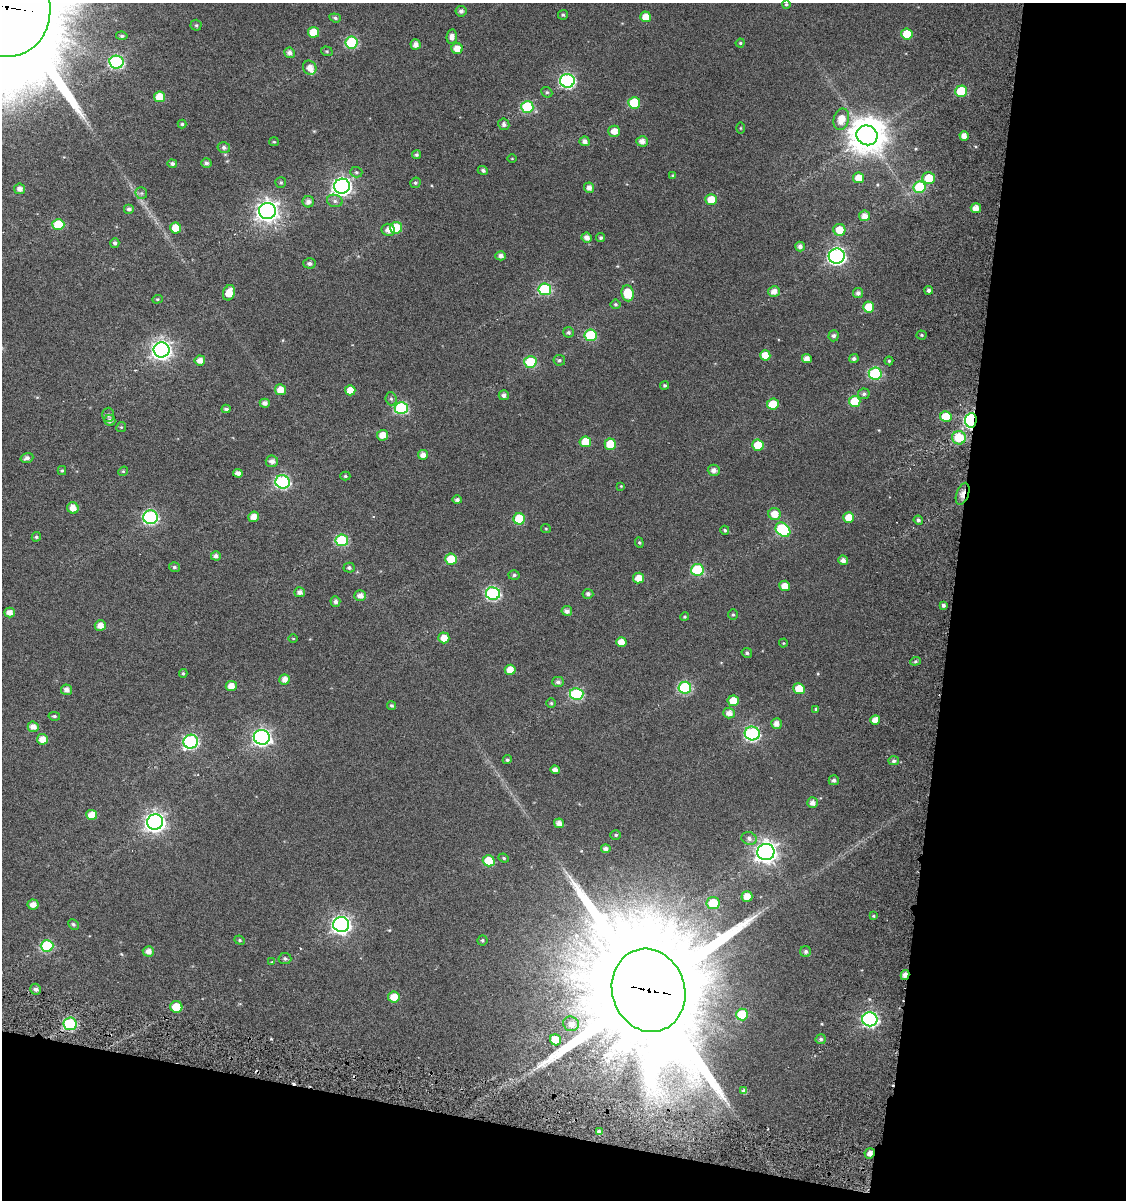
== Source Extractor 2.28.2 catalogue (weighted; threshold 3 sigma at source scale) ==
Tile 4 of 2 x 2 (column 2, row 2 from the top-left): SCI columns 1369-2492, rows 111-1308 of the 2705 x 2632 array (HDU 1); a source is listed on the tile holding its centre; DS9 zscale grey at full resolution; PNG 1128 x 1202 px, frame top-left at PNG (2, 3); each listed source drawn as its Kron ellipse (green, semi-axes under 4 px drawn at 4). Shown black and unused: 21% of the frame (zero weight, under 6 of 11 exposures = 16% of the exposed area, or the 3 px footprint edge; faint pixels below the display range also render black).
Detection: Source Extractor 2.28.2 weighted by HDU 2 'WHT'; one run over the whole footprint, this tile lists its part. Background 0.044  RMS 0.025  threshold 0.102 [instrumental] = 3 sigma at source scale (4.09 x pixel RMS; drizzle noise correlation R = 1.36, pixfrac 0.8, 0.0396/0.0396 arcsec/px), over >= 5 px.
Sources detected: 232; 1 inside a brighter object's white glare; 2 cosmic-ray / hot-pixel residue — neither listed nor drawn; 1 inside a brighter listed object's ellipse — not listed separately; the other 228 listed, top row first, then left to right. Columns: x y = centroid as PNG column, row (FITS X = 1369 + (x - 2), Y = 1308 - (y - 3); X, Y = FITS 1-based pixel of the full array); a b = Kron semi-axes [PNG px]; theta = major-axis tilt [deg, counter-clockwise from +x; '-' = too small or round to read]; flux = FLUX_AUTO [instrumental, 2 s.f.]
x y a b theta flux
786 4 4 4 - 3.6
6 7 50 44 -79 85000
461 11 5 5 - 7.7
563 15 5 5 - 3.8
646 17 5 5 - 28
335 18 6 4 -20 4.4
196 25 5 5 - 3.8
313 32 5 5 - 42
907 34 5 5 - 58
122 36 6 4 -9 4.2
452 37 7 5 82 12
352 42 6 6 - 180
740 43 4 4 - 2.8
415 44 5 5 - 13
457 49 5 5 - 23
327 51 6 4 -19 3
289 53 5 5 - 10
116 62 7 6 - 330
310 68 7 6 - 19
567 81 7 7 - 440
961 91 6 5 - 100
547 92 6 5 - 3.7
160 97 5 5 - 40
634 103 6 5 - 97
527 107 6 6 - 170
841 119 11 7 76 36
182 124 4 4 - 3.5
504 124 6 5 - 6
740 128 5 3 - 2.2
614 131 6 5 - 21
867 135 11 9 -26 5000
964 136 4 4 - 16
585 141 5 5 - 10
642 141 5 5 - 14
274 142 5 4 - 2.7
224 147 6 5 - 6.7
417 155 4 4 - 4.8
512 159 5 3 - 1.7
206 163 5 5 - 6.6
172 164 5 4 - 6.3
483 170 5 4 - 5.8
356 172 6 5 - 3.9
673 176 4 4 - 4.2
859 178 5 5 - 26
929 178 6 6 - 50
281 182 5 5 - 4.3
415 183 5 5 - 3.9
342 186 8 7 - 860
920 187 6 6 - 120
589 188 5 5 - 12
20 189 5 5 - 12
141 193 6 6 - 4.9
711 199 6 5 - 34
335 201 8 6 -16 7.2
308 202 6 5 - 11
976 208 5 5 - 18
129 209 5 5 - 5.6
267 211 8 8 - 1500
864 216 5 5 - 16
58 224 6 5 - 81
176 228 5 5 - 46
396 228 6 6 - 78
388 230 6 6 - 14
839 230 6 6 - 33
587 238 5 5 - 14
601 238 4 4 - 4.2
115 243 5 4 - 5.9
800 246 5 4 - 9.5
501 256 5 4 - 10
837 256 8 7 - 660
309 263 6 5 - 7.8
545 289 6 6 - 220
929 290 4 4 - 6.1
774 292 6 5 - 16
229 293 8 5 70 27
628 293 8 6 -83 59
858 293 5 5 - 9
157 299 5 4 - 3
615 304 5 5 - 3.4
869 307 5 5 - 48
568 332 5 5 - 4.6
591 335 6 6 - 120
922 335 5 4 - 3.2
834 336 5 5 - 6.5
161 350 8 7 - 1100
765 355 5 5 - 26
807 359 5 4 - 16
854 359 4 4 - 6.5
200 360 5 5 - 16
559 360 6 5 - 4.6
889 361 4 4 - 3
530 362 6 6 - 100
875 374 6 6 - 200
665 385 4 4 - 3.5
281 390 5 5 - 25
350 390 5 5 - 25
864 394 6 5 - 5.9
504 395 5 5 - 7.2
391 399 6 5 - 5.6
855 401 6 5 - 61
265 403 5 4 - 11
773 404 6 5 - 53
401 408 6 6 - 210
226 409 4 4 - 5.6
108 415 7 6 - 5.2
946 417 6 5 - 62
110 420 5 5 - 7.9
971 420 7 6 - 510
121 427 5 4 - 2.9
383 435 5 5 - 22
959 438 7 6 - 73
585 442 5 5 - 41
610 444 6 5 - 54
758 445 5 5 - 55
423 455 5 5 - 15
27 458 6 5 - 8.7
272 461 6 5 - 12
62 470 4 4 - 2.6
714 470 6 5 - 12
123 471 5 4 - 2.6
238 473 5 4 - 12
345 476 5 4 - 3
283 482 7 6 - 350
621 486 4 4 - 1.8
963 494 11 6 72 18
457 500 5 4 - 6.4
73 508 6 5 - 21
774 514 6 6 - 28
150 517 7 7 - 360
254 517 5 5 - 18
849 517 5 5 - 33
519 519 6 5 - 78
918 520 5 4 - 5
546 529 5 4 - 2.4
725 530 5 4 - 4.2
783 530 8 6 -41 200
36 537 5 4 - 4
342 540 6 6 - 180
639 543 5 4 - 2.7
216 556 5 4 - 9.1
451 559 6 5 - 52
843 560 5 5 - 11
174 567 5 5 - 4.1
349 568 5 5 - 5
697 570 6 6 - 140
514 575 5 5 - 4.5
638 578 5 5 - 24
785 586 5 5 - 22
300 592 5 5 - 11
493 593 7 6 - 310
588 594 5 5 - 6.5
360 596 6 5 - 15
335 602 5 5 - 7.5
943 605 4 4 - 5.9
567 611 5 5 - 9.5
9 613 5 5 - 15
733 615 5 4 - 3.6
685 617 4 4 - 2.9
100 626 5 5 - 18
293 638 5 3 - 1.9
444 638 5 5 - 26
621 642 5 5 - 22
783 643 4 4 - 2
747 653 5 4 - 4.6
915 661 5 4 - 3.3
510 670 5 5 - 26
183 673 4 3 - 3.1
285 679 5 5 - 16
558 682 6 5 - 6.5
231 686 5 5 - 21
685 688 6 6 - 220
799 689 6 5 - 40
67 690 5 5 - 12
577 694 7 6 - 220
733 701 5 5 - 32
551 703 5 5 - 3.5
391 705 4 4 - 4.2
816 709 3 3 - 2.9
729 713 6 5 - 14
54 716 6 4 -9 3.9
875 720 5 4 - 20
776 724 5 5 - 14
33 727 5 5 - 16
752 733 7 7 - 380
262 737 8 7 - 720
42 739 5 5 - 22
191 742 7 7 - 360
507 760 4 4 - 4.2
894 761 5 4 - 6.2
555 770 5 4 - 12
834 780 5 5 - 7
813 803 5 5 - 12
92 815 5 5 - 29
155 822 8 8 - 1000
559 823 5 4 - 13
616 835 5 4 - 3.4
749 838 8 6 -26 9.2
606 849 4 4 - 8.8
766 852 8 8 - 1400
504 858 5 4 - 3.2
489 861 6 5 - 57
747 896 5 5 - 26
713 903 6 6 - 76
33 905 5 5 - 15
873 916 4 4 - 2.4
73 924 5 5 - 5
341 925 8 7 - 840
240 940 5 4 - 3.4
482 940 5 5 - 3.5
47 946 6 6 - 160
148 951 5 5 - 14
806 951 5 5 - 6
285 959 6 5 - 5.5
272 962 4 4 - 2.1
905 975 5 4 - 13
36 989 5 5 - 7.6
648 990 42 36 -73 77000
394 997 6 5 - 29
176 1007 6 6 - 46
742 1015 6 6 - 77
870 1019 7 7 - 490
70 1024 6 6 - 180
571 1024 8 7 - 14
821 1039 5 5 - 5.2
555 1040 6 5 - 50
744 1091 4 4 - 8.2
599 1132 4 3 - 7.7
870 1153 5 5 - 13
Overlapping masked pixels (flux is a lower limit): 6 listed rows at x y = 6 7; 971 420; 963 494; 905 975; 648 990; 870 1153
Isophote crosses this tile's border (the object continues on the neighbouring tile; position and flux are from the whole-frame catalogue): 1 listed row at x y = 6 7